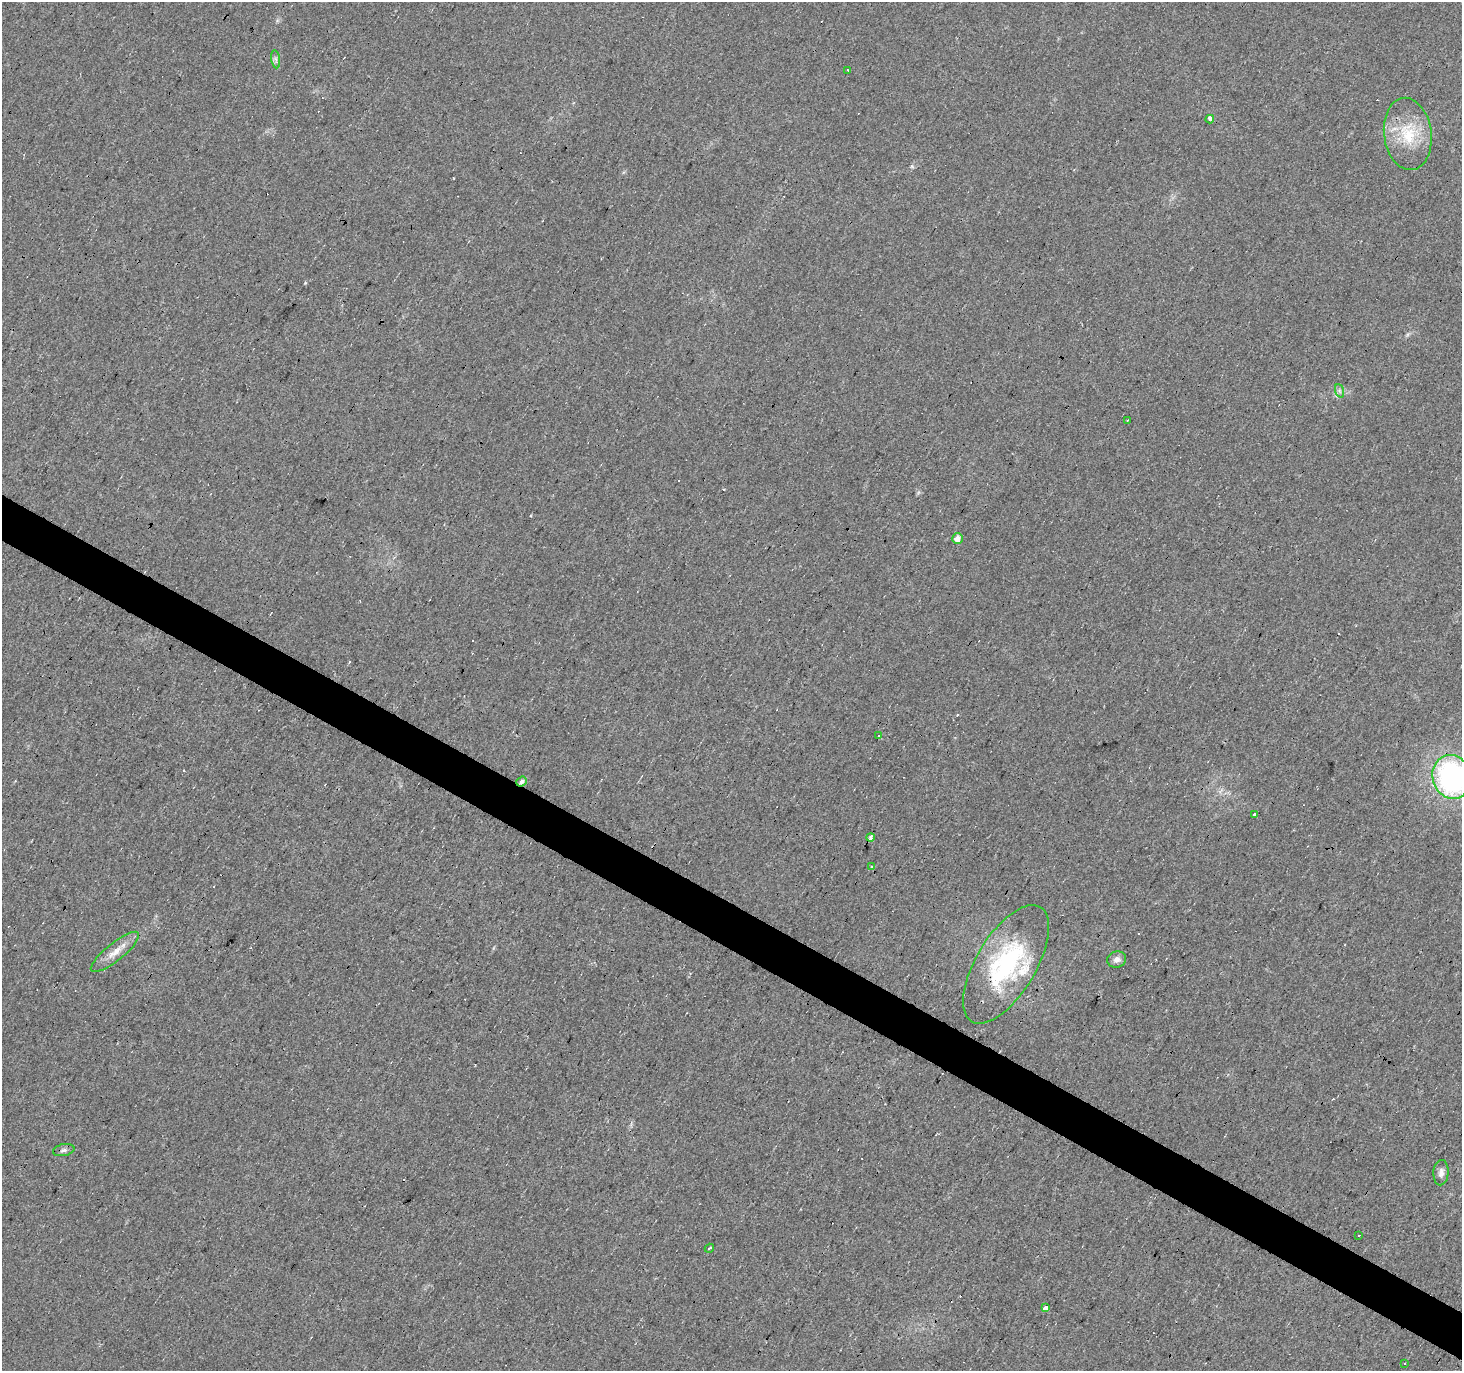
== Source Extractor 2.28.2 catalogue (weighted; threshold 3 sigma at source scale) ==
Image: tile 6 of 4 x 4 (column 2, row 2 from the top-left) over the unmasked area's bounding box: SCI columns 1461-2920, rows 2928-4296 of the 5844 x 5921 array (HDU 1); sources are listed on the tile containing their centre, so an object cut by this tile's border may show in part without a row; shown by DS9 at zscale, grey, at full resolution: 1 PNG px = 1 image px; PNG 1464 x 1373 px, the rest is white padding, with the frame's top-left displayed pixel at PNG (2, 2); every listed detection drawn as its Kron ellipse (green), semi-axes under 4 PNG px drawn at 4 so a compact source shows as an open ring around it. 3% of this frame is shown black and not used: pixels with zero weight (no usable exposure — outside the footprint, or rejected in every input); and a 3 px margin inside the footprint's outer edge (the drizzle kernel's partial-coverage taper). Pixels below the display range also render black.
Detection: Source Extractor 2.28.2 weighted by HDU 2 'WHT'; one run over the whole footprint, this tile lists its part. Background 0.0217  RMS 0.0064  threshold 0.0287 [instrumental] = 3 sigma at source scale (4.5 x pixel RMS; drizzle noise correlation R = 1.50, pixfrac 1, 0.0396/0.0396 arcsec/px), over >= 5 px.
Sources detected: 38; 15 cosmic-ray / hot-pixel residue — neither listed nor drawn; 1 inside a brighter listed object's ellipse — not listed separately; the other 22 listed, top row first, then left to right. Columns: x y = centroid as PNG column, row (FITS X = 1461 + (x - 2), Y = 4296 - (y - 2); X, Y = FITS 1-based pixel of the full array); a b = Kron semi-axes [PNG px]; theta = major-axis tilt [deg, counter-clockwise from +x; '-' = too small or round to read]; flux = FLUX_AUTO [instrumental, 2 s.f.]
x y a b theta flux
276 59 9 4 -81 1.7
848 70 3 3 - 1.5
1210 119 4 3 - 12
1408 134 36 24 -83 29
1340 391 7 4 -70 1.3
1128 420 3 2 - 0.56
957 539 5 5 - 5.1
879 736 3 3 - 8.2
1452 777 22 19 -74 130
522 782 5 4 - 2.4
1254 815 3 3 - 3.4
870 837 4 4 - 2.4
872 866 3 3 - 1
115 952 30 8 39 8.6
1117 959 10 8 20 3.5
1006 964 67 30 59 81
64 1150 11 6 12 2.1
1441 1173 13 7 86 3.2
1359 1235 3 3 - 5.8
709 1248 5 3 - 1.1
1046 1307 4 3 - 26
1404 1363 3 2 - 0.71
Overlapping masked pixels (flux is a lower limit): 2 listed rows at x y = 522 782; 1006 964
Isophote crosses this tile's border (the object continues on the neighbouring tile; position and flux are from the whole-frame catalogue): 1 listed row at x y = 1452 777
Unlisted compact peaks at least as high as the median listed source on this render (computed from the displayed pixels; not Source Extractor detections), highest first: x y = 305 283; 912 166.